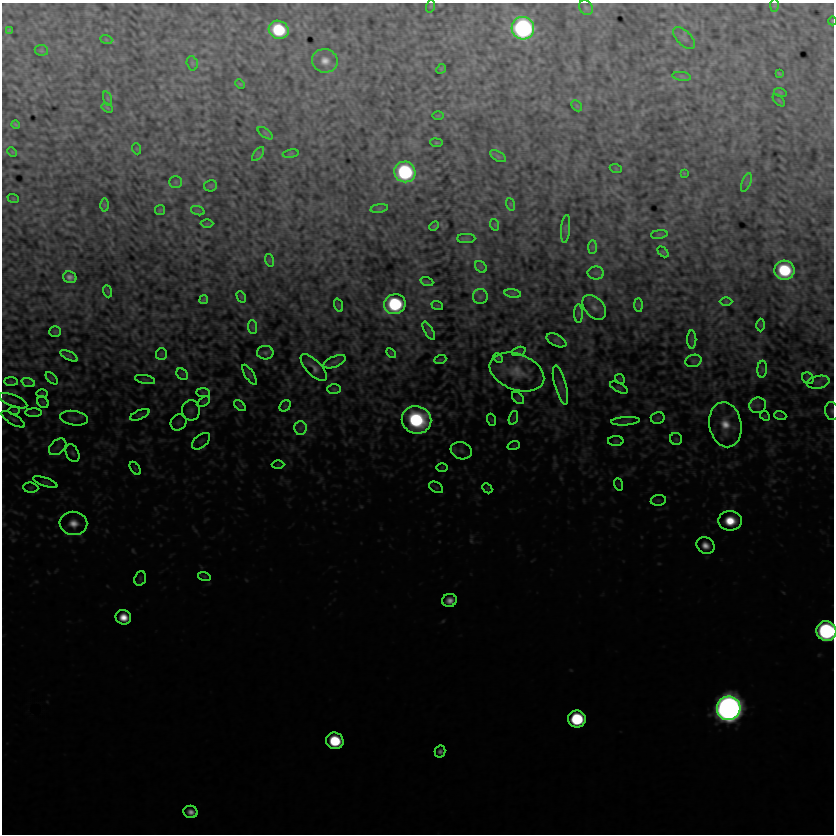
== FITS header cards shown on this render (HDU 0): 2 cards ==
NAXIS1  =                  832
NAXIS2  =                  832

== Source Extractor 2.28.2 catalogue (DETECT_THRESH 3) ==
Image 832 x 832 px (HDU 0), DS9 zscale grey, 1 PNG px = 1 image px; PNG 836 x 836 px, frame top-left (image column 1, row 832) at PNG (2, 3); each listed source drawn as its Kron ellipse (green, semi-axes under 4 px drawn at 4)
Background 1.71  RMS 2.8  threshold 8.38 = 3 sigma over >= 5 px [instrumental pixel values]
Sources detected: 153; all 153 listed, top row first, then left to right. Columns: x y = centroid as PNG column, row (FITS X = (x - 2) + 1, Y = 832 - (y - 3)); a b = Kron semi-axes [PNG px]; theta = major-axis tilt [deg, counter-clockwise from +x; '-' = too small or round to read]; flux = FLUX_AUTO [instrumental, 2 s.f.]
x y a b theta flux
775 5 7 4 89 290
431 6 6 4 71 170
586 8 8 6 -55 430
832 21 4 3 - 140
523 28 11 11 - 63000
9 30 3 3 - 200
279 30 10 9 - 13000
684 38 13 7 -45 760
106 39 6 4 -20 210
41 50 6 5 - 300
325 61 13 11 -20 2000
192 63 7 5 -75 340
441 69 5 4 - 160
779 73 4 2 - 200
682 76 9 4 -9 380
240 84 5 3 - 200
780 92 6 4 -19 220
108 99 8 3 -71 230
779 100 7 3 -45 180
577 106 6 4 -46 230
107 108 6 4 -32 210
438 116 6 3 1 160
15 124 4 2 - 270
265 133 9 4 -36 330
436 143 6 3 -8 210
137 149 5 3 - 160
12 152 5 3 - 180
258 154 8 4 53 360
291 154 8 4 9 250
498 156 9 4 -30 310
616 169 6 4 -20 160
405 172 10 10 - 28000
684 173 3 2 - 150
176 182 6 5 - 330
746 182 10 3 69 350
211 186 6 5 - 320
13 198 6 3 -19 150
510 204 6 4 -71 250
104 205 6 4 -89 260
379 208 9 4 9 350
160 210 5 5 - 250
198 211 7 4 -19 310
207 224 6 4 1 200
495 225 6 3 -72 190
434 226 6 3 45 210
566 229 14 4 85 440
659 234 8 4 8 250
466 238 9 4 0 320
592 247 7 4 89 320
663 252 6 4 -44 190
269 260 6 4 -72 240
481 267 6 5 - 260
784 270 10 9 - 13000
596 273 8 6 -1 500
70 277 7 5 -24 930
427 282 6 4 -18 210
107 291 6 4 -70 190
513 293 8 4 -8 310
241 297 6 4 -60 200
480 297 7 7 - 500
204 300 4 2 - 280
726 302 6 4 -1 230
395 304 11 10 - 20000
338 305 7 4 -71 210
437 305 6 3 -18 150
639 305 7 4 -89 280
594 307 14 9 -48 1100
578 313 9 4 -90 440
761 325 6 4 -89 210
252 327 7 4 -89 370
429 331 10 4 -60 440
55 332 5 5 - 200
692 339 9 4 90 440
556 340 11 5 -26 480
519 351 7 4 19 320
265 353 8 7 - 500
391 353 6 3 -46 190
161 354 6 5 - 230
69 356 9 4 -28 340
498 358 5 4 - 220
440 360 6 4 19 200
693 361 8 6 15 460
335 362 12 5 23 560
314 368 17 7 -46 1200
762 369 8 4 85 360
517 372 28 18 -20 4500
182 374 6 5 - 330
250 375 11 4 -58 390
52 378 8 3 -45 190
808 378 6 5 - 300
145 379 10 4 -12 350
620 379 5 4 - 190
11 382 7 4 -1 320
28 382 7 4 -19 380
818 382 11 6 11 720
560 385 20 6 -75 1200
619 388 10 4 -27 340
334 389 7 5 -1 330
203 393 7 4 -2 320
42 394 6 3 0 190
518 398 7 4 -45 300
13 401 15 5 -22 750
43 402 6 5 - 280
203 402 7 4 31 290
758 405 8 7 - 740
240 406 7 4 -41 280
285 406 6 5 - 300
191 410 10 9 - 830
14 411 6 4 -1 210
832 411 9 7 -83 610
34 413 8 4 0 320
140 415 10 4 24 450
780 415 6 4 -19 200
765 416 5 4 - 190
74 418 14 7 -9 950
513 418 7 4 71 330
658 418 7 6 - 380
13 419 13 5 -31 570
417 420 15 13 -19 26000
492 420 6 4 -70 210
625 421 14 3 4 550
179 422 8 7 - 610
725 425 23 16 -79 4500
300 428 7 6 - 660
676 439 6 6 - 360
201 441 11 6 39 610
616 441 8 5 0 360
514 445 6 4 19 250
58 447 10 7 41 860
461 451 11 8 -19 1100
72 453 9 6 -63 550
278 465 6 4 0 240
442 467 6 4 1 210
135 468 7 3 -54 240
45 482 13 4 -19 450
618 484 6 4 -71 240
436 487 7 5 -30 330
31 488 7 5 -5 350
487 488 6 4 -46 240
658 500 7 5 7 400
730 521 11 10 - 5300
73 523 14 11 -8 2500
705 545 9 8 - 1800
204 576 6 4 -18 290
140 578 7 5 71 360
449 600 7 6 - 1500
123 617 8 7 - 2900
826 631 10 10 - 54000
729 708 12 12 - 280000
577 719 9 8 - 17000
335 741 9 8 - 11000
440 751 6 5 - 620
191 812 7 6 - 1200
At the frame edge (FLAGS 8, measured only in part): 3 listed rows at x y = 832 21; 832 411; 826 631